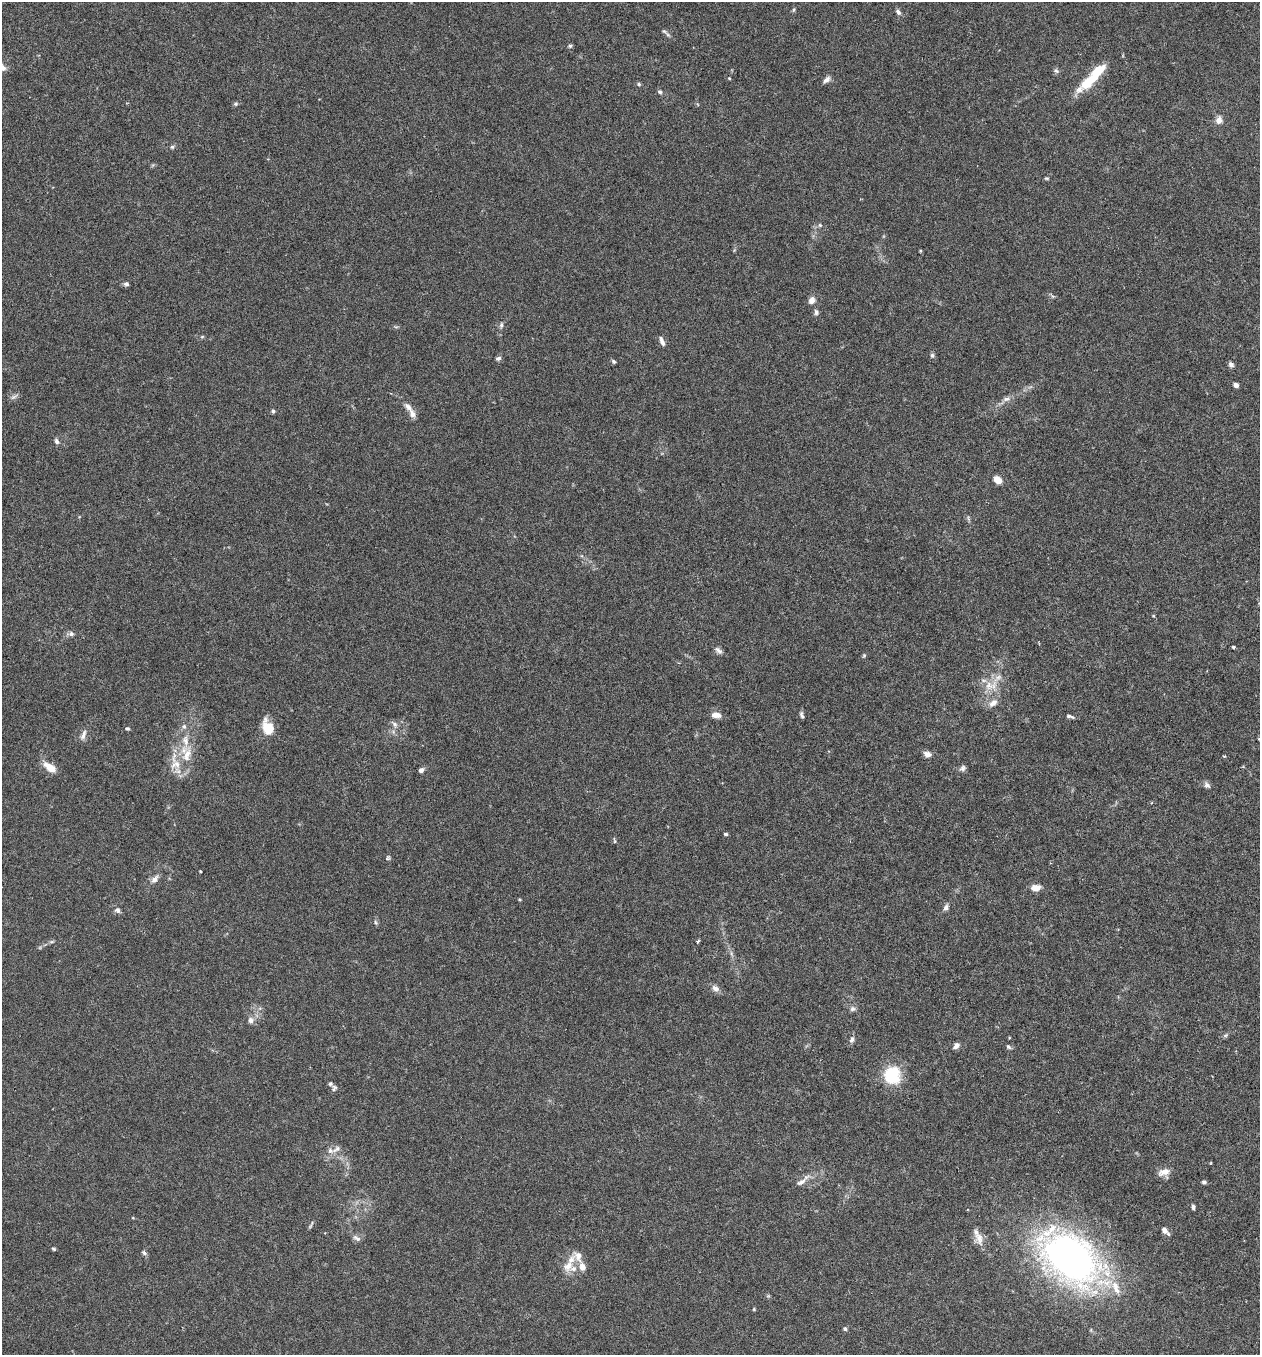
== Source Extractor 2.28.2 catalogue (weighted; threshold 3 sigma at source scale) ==
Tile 6 of 4 x 4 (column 2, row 2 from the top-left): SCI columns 1450-2707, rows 2737-4089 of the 5545 x 5467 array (HDU 1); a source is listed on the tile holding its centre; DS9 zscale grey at full resolution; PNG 1262 x 1357 px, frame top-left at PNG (2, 2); no overlay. Nothing masked; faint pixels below the display range render black.
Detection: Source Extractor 2.28.2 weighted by HDU 2 'WHT'; one run over the whole footprint, this tile lists its part. Background 0.0176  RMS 0.002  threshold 0.00801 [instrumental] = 3 sigma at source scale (4.09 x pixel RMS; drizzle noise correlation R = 1.36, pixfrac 0.8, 0.05/0.05 arcsec/px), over >= 5 px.
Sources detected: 106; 1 inside a brighter object's white glare — not listed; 12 inside a brighter listed object's ellipse — not listed separately; the other 93 listed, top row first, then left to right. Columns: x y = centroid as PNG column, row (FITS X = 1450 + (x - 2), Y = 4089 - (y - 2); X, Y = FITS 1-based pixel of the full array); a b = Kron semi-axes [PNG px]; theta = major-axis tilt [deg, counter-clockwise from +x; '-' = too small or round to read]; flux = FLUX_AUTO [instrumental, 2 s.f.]
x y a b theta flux
794 10 7 4 81 0.25
898 12 8 5 -49 0.57
664 31 8 5 -29 0.4
570 46 5 5 - 0.3
1056 71 7 6 - 0.42
729 78 4 3 - 0.16
827 80 10 5 43 0.71
1087 83 17 11 43 3.6
639 84 6 4 -17 0.29
660 92 6 5 - 0.37
236 104 6 5 - 0.32
1219 120 7 6 - 1.4
172 147 5 5 - 0.29
1046 178 6 4 -6 0.22
820 225 6 5 - 0.29
920 251 4 3 - 0.18
126 284 6 5 - 0.46
812 300 8 6 60 1.1
816 312 8 6 -81 0.5
501 325 8 5 81 0.42
202 337 5 5 - 0.21
662 341 12 5 -69 0.78
932 355 6 5 - 0.4
498 358 7 5 17 0.44
613 361 5 4 - 0.32
1231 364 7 6 - 0.59
1236 385 4 4 - 0.95
14 397 12 4 35 0.48
1007 399 11 7 16 0.82
408 407 15 7 -45 1.1
273 411 5 5 - 0.32
57 441 7 5 -58 0.52
997 480 10 7 -38 1.5
1153 616 4 3 - 0.14
71 634 11 6 3 0.63
1233 647 3 3 - 0.25
718 650 11 6 -39 0.68
864 656 6 4 69 0.24
989 685 14 13 - 2.5
993 703 13 8 38 1.2
716 715 11 7 -6 1.3
802 715 8 4 -73 0.4
1070 716 10 3 -18 0.46
395 724 9 6 -43 0.61
184 726 8 6 -74 0.57
127 728 6 4 -9 0.31
268 728 13 8 -76 5.4
83 735 14 6 69 0.87
927 754 8 6 -19 1
187 755 25 12 79 3.9
1224 756 3 3 - 0.19
50 768 15 8 -37 2.5
963 768 8 7 - 0.54
421 770 5 4 - 0.72
1207 785 10 7 -50 0.61
725 834 5 3 - 0.33
614 841 7 3 -81 0.21
387 858 7 5 46 0.32
200 871 3 3 - 0.29
154 879 12 7 52 0.94
1035 888 10 7 3 1.6
946 907 9 6 65 0.53
117 910 8 7 - 0.57
375 922 6 4 -88 0.3
52 941 6 4 19 0.28
698 941 5 3 - 0.28
731 953 8 4 -72 0.42
715 988 10 7 -38 0.94
853 1009 8 7 - 0.55
251 1020 9 8 - 0.79
1225 1035 8 5 20 0.35
852 1039 9 6 67 0.61
956 1046 8 5 46 0.77
1008 1047 6 5 - 0.38
892 1075 21 18 83 7.5
334 1088 9 7 64 0.44
330 1151 10 8 -20 0.87
1164 1172 14 9 14 1.6
801 1182 16 7 31 1.1
1204 1182 5 4 - 0.34
1193 1207 6 4 -85 0.41
311 1225 12 3 64 0.31
1164 1230 8 6 -50 1.1
357 1238 12 6 -33 0.7
979 1238 19 10 -72 1.8
53 1249 5 4 - 0.26
144 1253 8 5 -38 0.37
1071 1258 48 32 -35 120
568 1266 16 11 48 2
582 1267 11 8 -80 1.2
1116 1290 14 10 -58 1.9
754 1309 4 4 - 0.18
845 1329 5 4 - 0.36